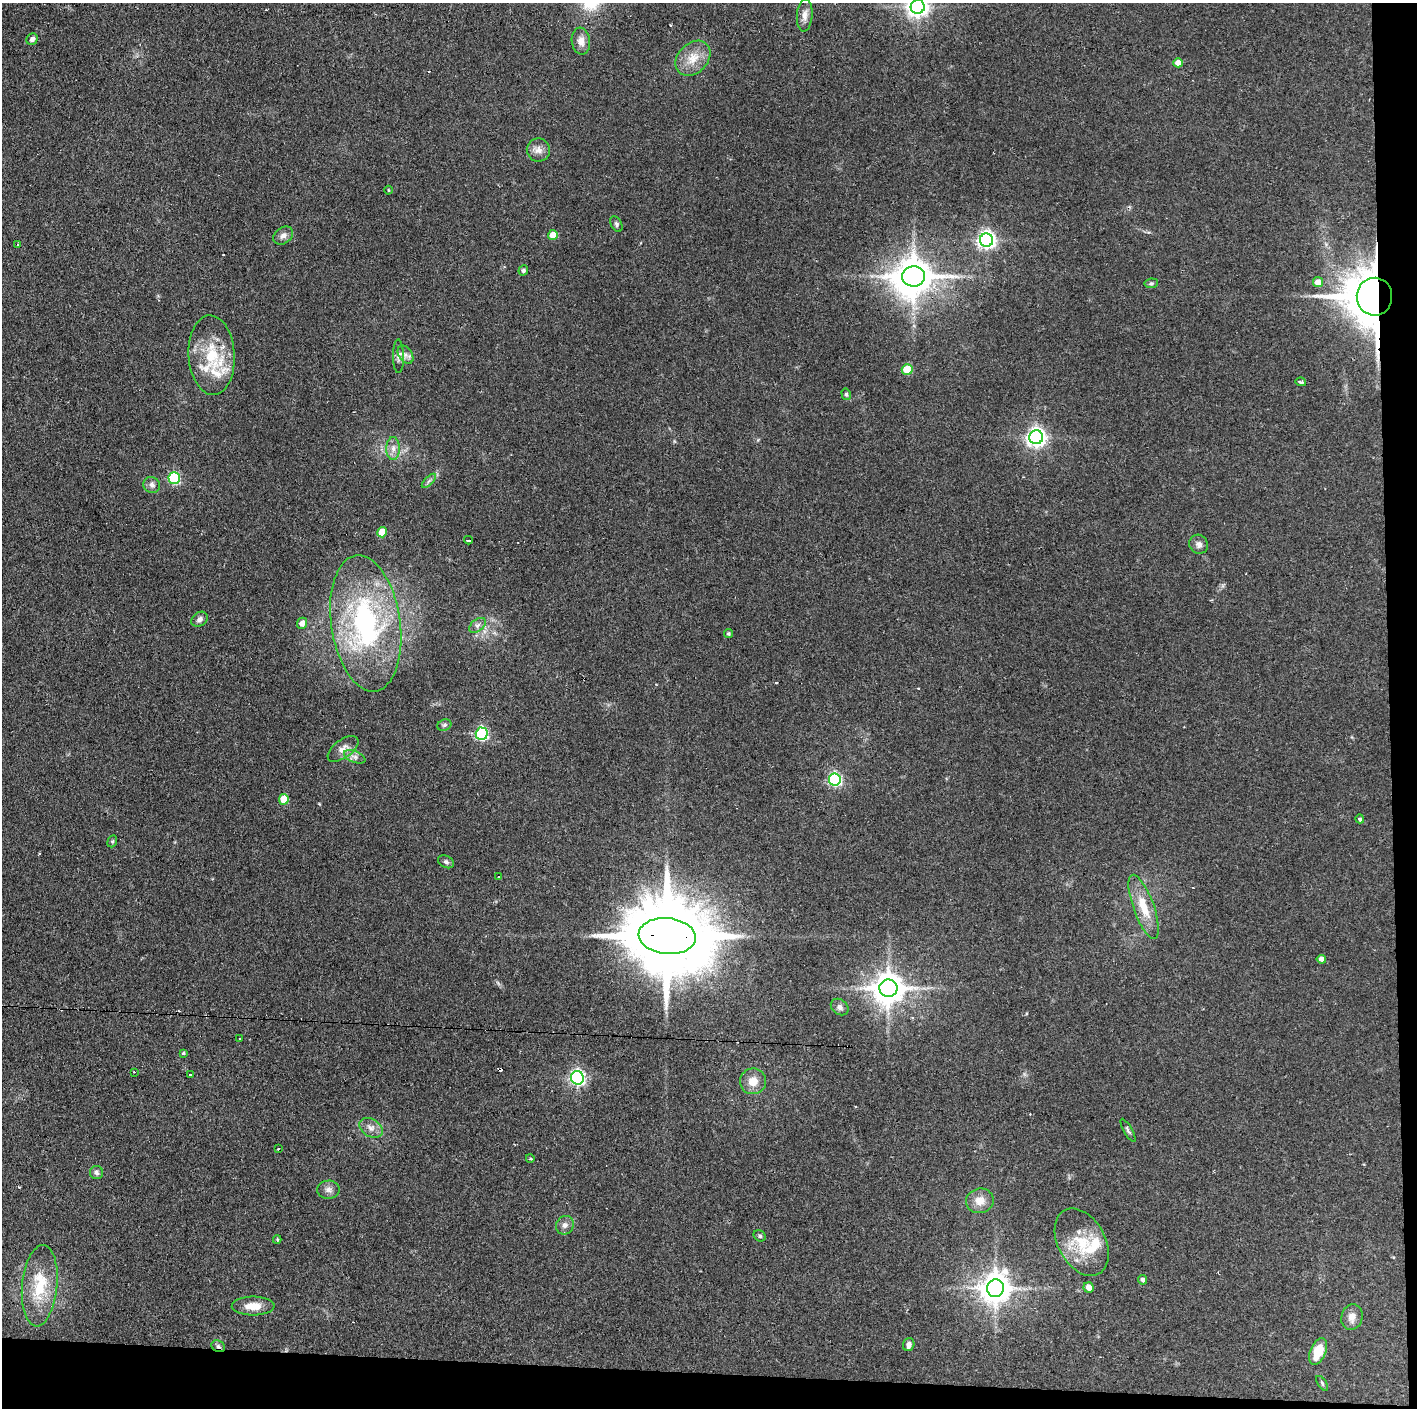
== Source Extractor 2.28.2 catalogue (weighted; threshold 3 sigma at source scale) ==
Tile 9 of 3 x 3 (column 3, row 3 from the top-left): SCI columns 2833-4247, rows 1-1406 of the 4251 x 4217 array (HDU 1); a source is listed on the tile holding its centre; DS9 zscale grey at full resolution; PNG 1419 x 1410 px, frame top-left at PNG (2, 3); each listed source drawn as its Kron ellipse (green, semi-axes under 4 px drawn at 4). Shown black and unused: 5% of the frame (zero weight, under 2 of 3 exposures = <1% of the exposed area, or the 3 px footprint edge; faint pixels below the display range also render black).
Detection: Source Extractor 2.28.2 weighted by HDU 2 'WHT'; one run over the whole footprint, this tile lists its part. Background 0.122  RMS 0.0067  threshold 0.0301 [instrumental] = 3 sigma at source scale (4.5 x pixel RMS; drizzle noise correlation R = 1.50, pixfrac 1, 0.05/0.05 arcsec/px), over >= 5 px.
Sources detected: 89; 1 inside a brighter object's white glare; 6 cosmic-ray / hot-pixel residue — neither listed nor drawn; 3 inside a brighter listed object's ellipse — not listed separately; the other 79 listed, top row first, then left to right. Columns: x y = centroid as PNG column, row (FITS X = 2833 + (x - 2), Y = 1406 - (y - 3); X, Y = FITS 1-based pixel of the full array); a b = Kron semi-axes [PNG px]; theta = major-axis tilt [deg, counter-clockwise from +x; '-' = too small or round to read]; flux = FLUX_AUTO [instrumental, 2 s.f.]
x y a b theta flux
918 7 7 7 - 400
805 15 16 7 86 4.2
32 39 6 5 - 2.3
581 41 13 9 -83 5.4
693 58 20 15 46 11
1178 63 5 4 - 6.3
538 150 11 11 - 4.8
388 190 4 3 - 0.62
616 224 8 5 -63 1.4
553 235 5 5 - 9.4
283 236 11 8 35 3.1
986 240 6 6 - 290
18 244 3 3 - 3.3
523 270 5 4 - 1.4
914 276 11 10 - 1800
1318 282 5 5 - 5.8
1151 283 7 4 8 1.1
1374 297 19 17 87 2300
212 355 40 23 -87 34
405 355 10 6 -55 3.2
398 356 17 5 -90 2.7
907 370 5 5 - 23
1301 382 5 3 - 1.7
846 394 6 4 -76 1
1036 437 7 7 - 340
393 449 11 7 -90 4.1
174 478 6 5 - 63
429 481 9 3 45 1.5
152 485 8 8 - 2.7
382 532 5 5 - 14
468 540 4 2 - 1.8
1199 544 10 9 - 3
199 619 9 6 37 2.5
302 623 5 5 - 4.3
366 623 69 34 -82 130
477 625 9 5 38 2.4
729 634 5 4 - 1.1
444 725 7 5 22 1.4
482 734 6 6 - 100
343 749 18 9 36 5.3
355 757 11 6 -22 2.7
835 779 6 6 - 120
284 799 5 5 - 15
1360 819 4 4 - 1.8
112 841 6 4 69 1
446 862 8 6 -26 1.8
498 877 2 2 - 0.55
1144 907 34 10 -70 17
667 936 29 18 -6 12000
1321 959 5 4 - 2.9
888 988 9 8 - 1300
840 1007 9 7 -37 2.9
239 1039 2 2 - 0.75
183 1053 4 3 - 0.74
134 1072 3 2 - 0.74
190 1075 3 2 - 1
577 1078 7 6 - 180
753 1081 13 12 - 8.3
371 1128 13 8 -31 4.4
1128 1130 13 4 -60 1.5
278 1149 4 2 - 0.88
530 1158 4 3 - 0.65
97 1173 7 6 - 1.8
328 1190 11 9 1 3.4
980 1201 14 12 17 7.7
565 1225 10 8 53 3.2
760 1236 6 5 - 1.2
277 1239 4 4 - 0.71
1082 1242 36 23 -61 28
1142 1280 5 4 - 2.1
40 1286 41 17 85 29
1089 1287 5 5 - 5.3
995 1288 9 8 - 1100
253 1306 21 9 0 9.1
1352 1317 13 10 74 4.9
909 1344 6 5 - 2.6
218 1346 7 5 -27 1.8
1318 1351 14 7 67 15
1322 1383 8 4 -55 1.2
Overlapping masked pixels (flux is a lower limit): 3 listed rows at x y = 1374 297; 667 936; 218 1346
Isophote crosses this tile's border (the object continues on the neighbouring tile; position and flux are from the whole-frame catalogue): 1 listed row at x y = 918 7